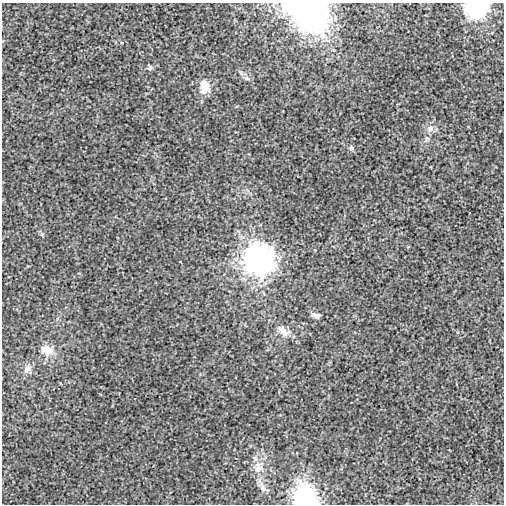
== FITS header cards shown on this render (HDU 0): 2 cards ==
NAXIS1  =                  502
NAXIS2  =                  502

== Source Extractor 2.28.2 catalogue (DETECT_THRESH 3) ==
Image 502 x 502 px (HDU 0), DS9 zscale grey, 1 PNG px = 1 image px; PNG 506 x 506 px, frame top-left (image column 1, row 502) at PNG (2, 3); no overlay
Background -8.03e-05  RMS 0.0025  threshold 0.00765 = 3 sigma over >= 5 px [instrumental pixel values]
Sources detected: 14; all 14 listed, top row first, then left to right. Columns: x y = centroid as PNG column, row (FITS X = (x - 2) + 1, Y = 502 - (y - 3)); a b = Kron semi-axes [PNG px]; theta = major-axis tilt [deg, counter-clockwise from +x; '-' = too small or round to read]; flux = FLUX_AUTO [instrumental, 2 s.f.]
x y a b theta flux
476 8 14 11 14 26
308 14 45 30 -27 28
150 68 9 4 63 0.35
204 87 20 14 88 2.3
430 129 10 9 - 0.97
351 148 7 6 - 0.38
259 259 12 11 - 210
316 315 12 7 -13 0.68
284 332 17 11 -23 1.7
47 350 18 14 -23 2.2
27 369 12 8 62 1
258 468 16 13 -82 2.4
263 488 13 8 -60 1
305 497 22 18 -53 20
At the frame edge (FLAGS 8, measured only in part): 3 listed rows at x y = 476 8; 308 14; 305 497